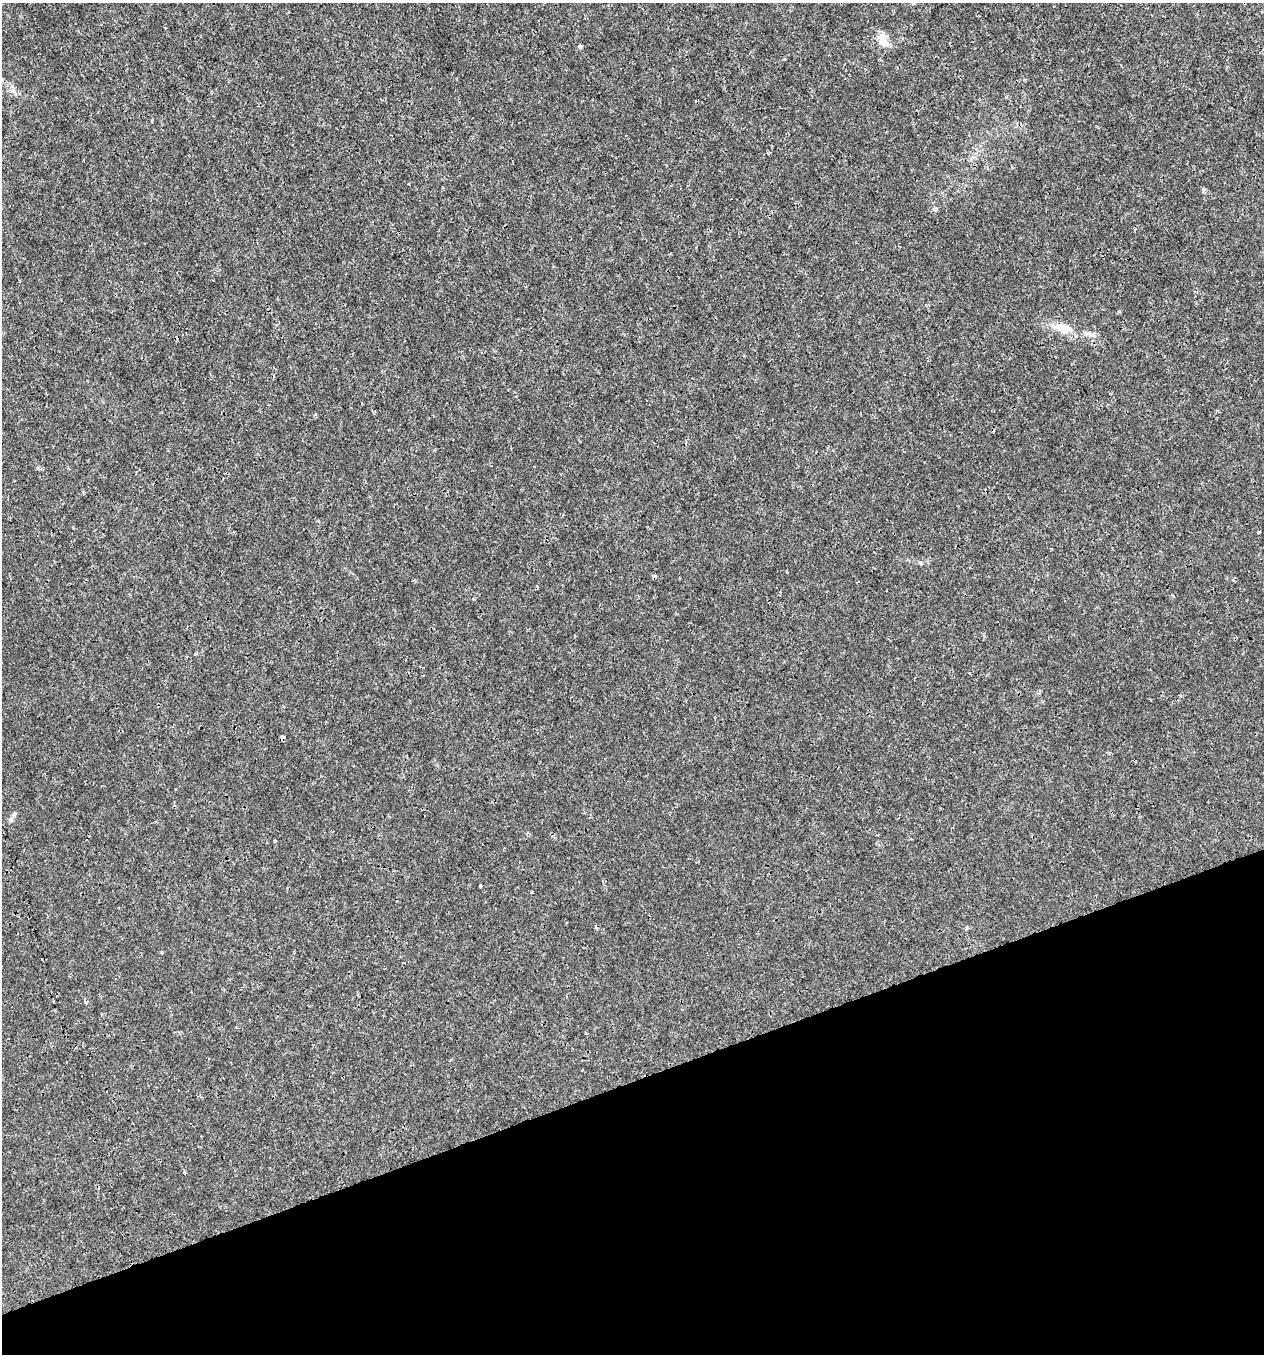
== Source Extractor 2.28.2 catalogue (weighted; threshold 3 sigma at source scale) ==
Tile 14 of 4 x 4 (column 2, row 4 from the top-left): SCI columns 1383-2644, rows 1-1352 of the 5236 x 5408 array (HDU 1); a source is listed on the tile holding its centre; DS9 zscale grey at full resolution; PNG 1266 x 1356 px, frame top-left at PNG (2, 3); no overlay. Shown black and unused: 20% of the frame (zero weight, under 3 of 4 exposures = <1% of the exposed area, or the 3 px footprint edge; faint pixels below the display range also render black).
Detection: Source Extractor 2.28.2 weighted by HDU 2 'WHT'; one run over the whole footprint, this tile lists its part. Background 6.55e-04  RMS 8.6e-04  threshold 0.00388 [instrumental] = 3 sigma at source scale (4.5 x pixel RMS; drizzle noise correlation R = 1.50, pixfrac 1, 0.0396/0.0396 arcsec/px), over >= 5 px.
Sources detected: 18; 4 cosmic-ray / hot-pixel residue — not listed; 1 inside a brighter listed object's ellipse — not listed separately; the other 13 listed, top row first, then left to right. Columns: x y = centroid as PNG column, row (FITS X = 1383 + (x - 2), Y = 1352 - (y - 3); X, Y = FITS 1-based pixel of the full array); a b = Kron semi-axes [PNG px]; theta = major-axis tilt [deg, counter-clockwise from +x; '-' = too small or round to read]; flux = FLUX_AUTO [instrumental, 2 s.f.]
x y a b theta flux
884 43 16 10 -29 0.9
580 46 5 5 - 0.12
935 209 6 5 - 0.15
1062 328 20 11 -36 1.2
1259 532 3 3 - 0.45
921 563 6 4 -88 0.11
1180 696 3 3 - 0.21
282 737 4 3 - 0.29
11 819 8 5 45 0.22
275 841 3 3 - 0.11
480 886 3 3 - 0.37
532 892 3 2 - 0.11
54 1002 3 2 - 0.097
Overlapping masked pixels (flux is a lower limit): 1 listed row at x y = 282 737
Unlisted compact peaks at least as high as the median listed source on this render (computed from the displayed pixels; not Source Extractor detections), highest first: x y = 195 654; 1204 189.